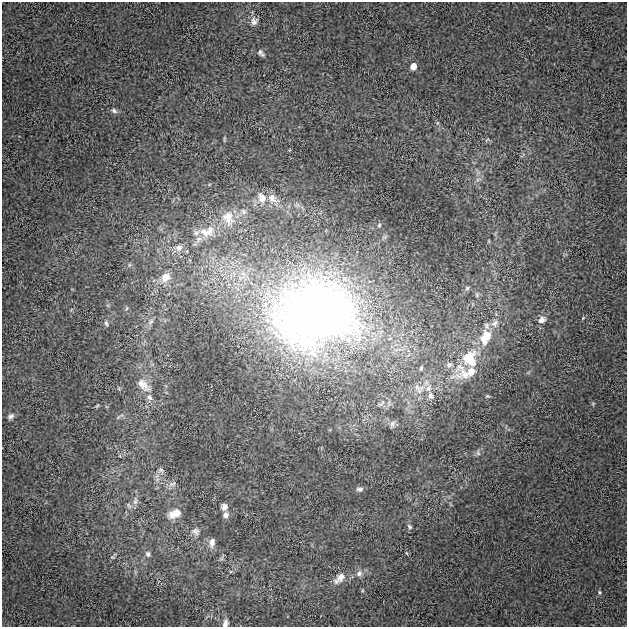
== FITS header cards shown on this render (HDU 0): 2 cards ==
NAXIS1  =                  625
NAXIS2  =                  625

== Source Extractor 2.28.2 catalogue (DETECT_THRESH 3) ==
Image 625 x 625 px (HDU 0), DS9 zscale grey, 1 PNG px = 1 image px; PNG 629 x 629 px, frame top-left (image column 1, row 625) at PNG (2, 2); no overlay
Background 0.0208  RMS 0.027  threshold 0.0806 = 3 sigma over >= 5 px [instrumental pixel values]
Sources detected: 61; all 61 listed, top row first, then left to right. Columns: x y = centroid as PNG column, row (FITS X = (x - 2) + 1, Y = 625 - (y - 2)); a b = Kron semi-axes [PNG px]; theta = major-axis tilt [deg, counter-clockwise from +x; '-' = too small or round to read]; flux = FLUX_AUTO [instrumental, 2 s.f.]
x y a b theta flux
254 21 10 8 76 8.3
261 53 9 5 -50 5
413 66 5 5 - 20
114 111 9 6 -33 5.2
487 140 6 2 44 1.3
262 198 14 9 -64 14
272 198 13 10 -66 13
244 212 8 5 -73 4
228 218 20 14 -76 25
379 225 5 4 - 2.3
210 230 18 10 76 18
205 232 16 10 -36 19
196 233 9 7 38 6.7
198 239 11 6 49 8.8
179 248 10 8 24 10
165 277 11 9 52 20
467 288 7 6 - 3.9
477 295 6 6 - 3.5
127 308 6 3 70 2
314 314 93 73 4 1500
583 318 4 4 - 1.4
542 320 10 8 29 8.6
151 321 10 6 45 6.5
106 323 7 4 -78 3.6
495 323 12 8 52 9.7
487 326 9 7 -70 6.1
486 336 18 11 69 38
467 358 25 12 53 46
472 361 19 10 -89 31
449 365 8 7 - 5.9
460 367 15 13 27 22
421 368 6 4 87 2.5
471 372 12 9 43 17
464 374 26 15 10 35
143 385 22 12 -44 23
428 388 11 8 57 12
419 391 12 9 84 13
431 396 9 7 -56 7.7
487 396 6 4 -2 2.2
149 397 10 7 -55 8
593 404 5 5 - 2
97 406 6 4 20 2
11 416 9 6 35 5.8
392 424 9 6 72 5.2
478 453 8 6 -76 4
161 470 8 6 -38 5
172 484 12 6 23 7.2
360 489 10 6 1 5.4
135 501 12 6 83 8.1
224 507 7 6 - 10
175 514 17 10 21 21
226 515 8 7 - 7.2
410 527 8 5 -46 3.5
195 531 11 9 -28 9.1
212 542 12 7 82 10
148 554 8 6 -65 5.5
112 557 5 4 - 2.1
359 573 9 8 - 7.9
340 578 17 9 45 16
599 592 5 5 - 2.5
225 623 8 5 78 6.8
At the frame edge (FLAGS 8, measured only in part): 1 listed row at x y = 225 623